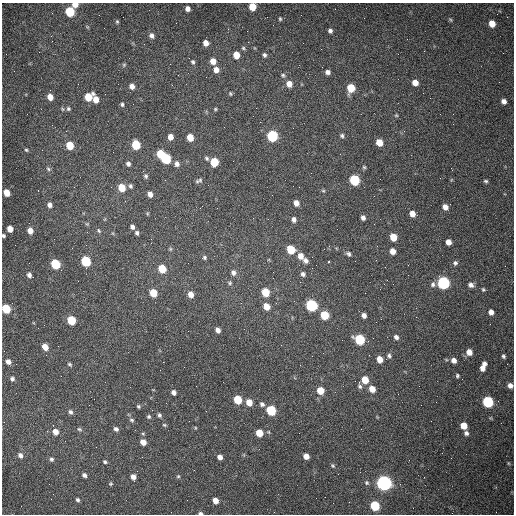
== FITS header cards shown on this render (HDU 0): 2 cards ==
NAXIS1  =                  512 /fastest changing axis
NAXIS2  =                  512 /next to fastest changing axis

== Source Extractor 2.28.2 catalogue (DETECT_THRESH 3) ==
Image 512 x 512 px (HDU 0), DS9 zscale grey, 1 PNG px = 1 image px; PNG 516 x 516 px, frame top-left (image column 1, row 512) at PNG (2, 3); no overlay
Background 1470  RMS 22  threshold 65.7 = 3 sigma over >= 5 px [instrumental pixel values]
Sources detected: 170; all 170 listed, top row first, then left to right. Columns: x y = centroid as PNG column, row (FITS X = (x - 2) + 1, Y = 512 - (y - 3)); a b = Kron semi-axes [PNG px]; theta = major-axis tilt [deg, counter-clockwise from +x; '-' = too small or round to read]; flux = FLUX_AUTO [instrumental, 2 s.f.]
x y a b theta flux
75 4 5 5 - 13000
252 7 6 5 - 31000
187 9 5 4 - 6300
70 11 6 5 - 91000
280 19 5 4 - 1900
450 20 6 4 -45 1800
117 21 5 4 - 1900
492 23 6 5 - 18000
330 31 5 4 - 4100
51 36 3 2 - 1500
151 36 6 5 - 5400
206 43 5 5 - 11000
243 48 5 4 - 2000
236 55 5 5 - 22000
264 55 6 5 - 3400
213 61 6 5 - 14000
193 62 6 5 - 2800
124 65 6 5 - 2200
216 70 6 6 - 10000
327 72 6 5 - 5800
283 75 7 5 -39 3000
415 83 6 5 - 12000
289 84 6 6 - 13000
132 86 6 5 - 8700
351 88 6 6 - 40000
105 94 2 2 - 750
230 94 5 4 - 1800
50 97 6 5 - 14000
88 97 7 6 - 36000
96 99 6 5 - 15000
504 101 5 4 - 6400
122 104 5 4 - 2900
68 109 6 6 - 3200
215 109 4 4 - 1800
396 115 5 5 - 1800
293 128 2 2 - 670
404 131 3 3 - 990
272 136 6 6 - 150000
342 136 6 5 - 3200
170 137 5 5 - 11000
190 137 6 5 - 22000
379 142 6 5 - 21000
70 145 6 5 - 33000
136 145 6 5 - 65000
26 150 4 3 - 1800
160 154 6 5 - 45000
166 158 6 5 - 110000
207 158 6 4 -47 2700
214 162 6 5 - 50000
128 164 6 6 - 4500
177 164 6 5 - 6300
364 167 5 4 - 1900
49 169 7 5 -43 2900
146 176 7 5 -74 3400
199 180 9 4 27 3100
354 180 6 6 - 110000
486 181 5 4 - 2300
130 186 6 5 - 3100
122 188 6 5 - 33000
323 191 6 4 -1 1800
7 193 6 5 - 21000
150 194 5 5 - 8600
296 203 6 5 - 8700
50 205 6 5 - 6000
445 207 6 5 - 9200
412 214 5 5 - 11000
363 218 5 4 - 4800
294 219 6 5 - 5200
87 224 6 5 - 1900
132 227 5 4 - 5100
10 229 5 5 - 16000
30 231 6 5 - 11000
99 231 7 5 -55 2600
137 233 4 4 - 3100
3 236 4 3 - 2500
393 237 6 5 - 25000
448 242 5 5 - 10000
170 249 5 5 - 1900
291 249 6 5 - 42000
392 251 5 5 - 11000
348 254 6 5 - 3200
301 256 7 6 - 11000
204 258 6 5 - 2700
306 260 6 5 - 5600
86 261 6 5 - 98000
329 262 3 3 - 4300
455 263 6 6 - 3500
55 264 6 5 - 84000
312 268 2 2 - 800
162 269 6 5 - 37000
233 272 7 6 - 5700
303 274 6 5 - 4100
29 275 6 5 - 5000
273 278 2 2 - 650
230 283 6 5 - 2400
443 283 6 6 - 280000
433 284 7 7 - 4500
471 285 7 6 - 6000
483 289 6 4 -57 2000
265 292 6 5 - 41000
153 293 6 5 - 32000
191 294 6 5 - 12000
276 303 3 3 - 1500
311 305 6 6 - 200000
266 306 6 5 - 16000
6 309 6 5 - 65000
491 312 5 4 - 8000
325 315 6 5 - 50000
364 315 5 4 - 6100
381 319 2 2 - 940
71 320 6 5 - 55000
218 330 5 4 - 7500
396 337 5 5 - 4500
360 339 7 6 - 110000
45 347 5 5 - 17000
469 352 6 6 - 11000
389 356 7 5 -75 3500
503 356 4 3 - 2700
380 359 6 5 - 15000
454 360 6 5 - 7800
8 362 6 5 - 7400
70 364 6 4 -39 2200
484 364 5 4 - 4300
482 368 6 5 - 7500
457 376 4 4 - 2300
12 379 5 5 - 3900
365 380 6 5 - 27000
510 385 5 5 - 6800
360 386 7 5 -70 3600
372 389 6 5 - 16000
320 391 6 6 - 22000
174 392 5 4 - 5900
238 400 6 5 - 48000
249 402 6 5 - 17000
488 402 6 6 - 170000
262 404 6 5 - 4400
138 406 4 4 - 2300
271 410 6 5 - 99000
70 412 6 5 - 4000
159 415 5 4 - 3100
149 417 5 5 - 2400
132 420 6 5 - 2600
189 421 2 2 - 710
164 425 5 4 - 1800
464 426 6 5 - 20000
79 429 7 5 -17 2600
116 429 6 5 - 4200
55 432 6 6 - 11000
259 433 5 5 - 28000
466 433 6 5 - 4500
143 442 6 5 - 13000
20 455 7 6 - 5900
306 456 5 5 - 13000
220 457 5 4 - 8000
52 459 5 5 - 3200
105 462 5 4 - 2400
508 463 5 3 - 1400
333 466 6 5 - 2200
84 475 5 4 - 4300
178 476 5 4 - 1900
133 477 5 5 - 8400
367 483 7 6 - 2900
384 483 6 6 - 710000
111 484 5 5 - 2000
400 484 2 2 - 770
316 498 2 2 - 3400
77 500 5 4 - 2900
215 501 5 5 - 13000
375 506 6 5 - 91000
200 513 5 3 - 3200
At the frame edge (FLAGS 8, measured only in part): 6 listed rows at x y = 75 4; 252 7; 3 236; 6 309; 510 385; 200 513